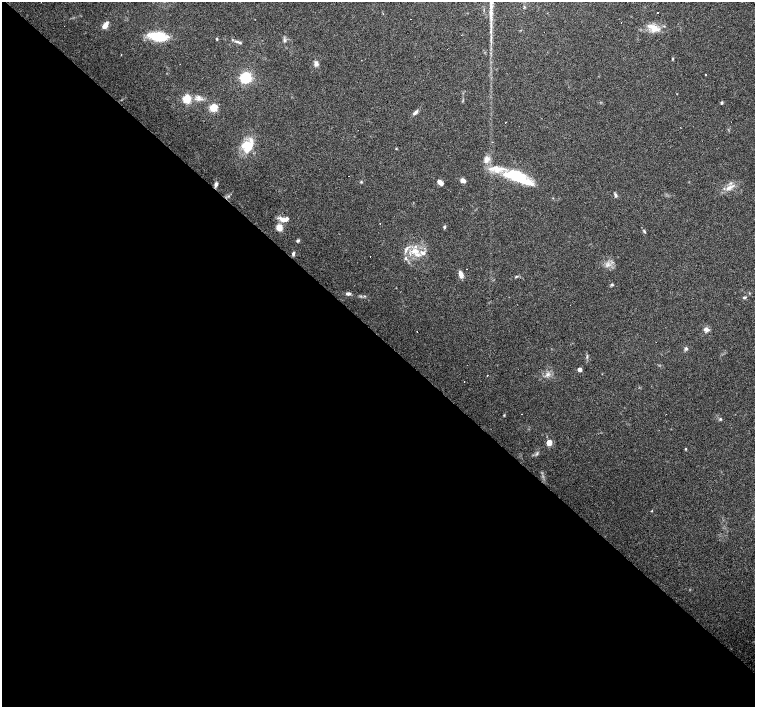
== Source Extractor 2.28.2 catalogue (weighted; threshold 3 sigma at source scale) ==
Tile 14 of 4 x 4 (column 2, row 4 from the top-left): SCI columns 1505-3009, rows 159-1567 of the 6019 x 6019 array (HDU 1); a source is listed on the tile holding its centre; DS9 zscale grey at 2 x 2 block average (1 PNG px = mean of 2 x 2 image px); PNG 757 x 709 px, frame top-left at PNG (2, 2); no overlay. Shown black and unused: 53% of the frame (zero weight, under 3 of 4 exposures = <1% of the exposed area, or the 3 px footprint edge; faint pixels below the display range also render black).
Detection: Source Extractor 2.28.2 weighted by HDU 2 'WHT'; one run over the whole footprint, this tile lists its part. Background 0.0444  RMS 0.0047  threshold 0.021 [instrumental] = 3 sigma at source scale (4.5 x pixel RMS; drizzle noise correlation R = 1.50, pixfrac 1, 0.0396/0.0396 arcsec/px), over >= 5 px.
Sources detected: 71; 6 cosmic-ray / hot-pixel residue — not listed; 7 inside a brighter listed object's ellipse — not listed separately; the other 58 listed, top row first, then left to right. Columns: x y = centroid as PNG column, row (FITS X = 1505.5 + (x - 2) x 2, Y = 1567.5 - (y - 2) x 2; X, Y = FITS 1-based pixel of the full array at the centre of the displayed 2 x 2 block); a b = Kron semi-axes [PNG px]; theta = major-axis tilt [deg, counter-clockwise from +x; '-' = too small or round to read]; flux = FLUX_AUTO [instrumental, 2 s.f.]
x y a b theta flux
524 7 3 2 - 0.86
657 13 2 2 - 1.7
491 15 18 4 -86 9.9
105 25 8 4 59 8.5
654 28 16 8 -25 13
158 36 17 7 -7 44
217 39 3 3 - 0.96
284 40 4 3 - 1.9
237 41 6 3 -14 2.5
121 55 2 2 - 0.82
673 59 5 2 - 0.91
316 64 6 5 - 4.2
705 75 2 2 - 3.4
246 77 5 5 - 55
187 99 4 3 - 68
198 99 7 5 5 4.6
722 103 4 3 - 1.6
213 108 3 3 - 66
415 112 8 3 43 3.6
247 146 17 12 54 26
396 149 3 2 - 0.71
518 177 38 13 -24 59
463 181 5 4 - 5.4
361 182 3 3 - 1.1
440 182 7 4 -36 5.8
216 184 6 4 79 3.4
729 187 15 5 28 7.8
615 195 6 3 -77 2
228 196 4 3 - 1.6
282 219 9 5 -27 7.9
444 227 4 3 - 1.7
279 228 3 3 - 45
644 231 5 2 - 1.2
298 241 4 3 - 1.9
415 251 12 7 0 13
293 254 5 3 - 2
406 258 5 4 - 2.1
608 264 4 3 - 2.2
461 274 8 4 -71 5.7
516 276 3 2 - 0.9
612 285 4 3 - 1.4
348 294 5 3 - 3.4
744 297 4 3 - 1.5
706 329 7 5 -17 4.1
417 331 2 2 - 0.92
686 348 5 4 - 2
587 357 3 3 - 1
580 369 3 3 - 6.4
548 374 5 4 - 3.3
487 375 2 2 - 0.71
464 381 2 2 - 0.4
522 414 2 2 - 0.67
504 415 3 2 - 0.81
720 419 4 3 - 1.2
549 443 3 3 - 26
686 449 3 2 - 0.8
537 453 5 3 - 1.8
652 511 3 2 - 0.69